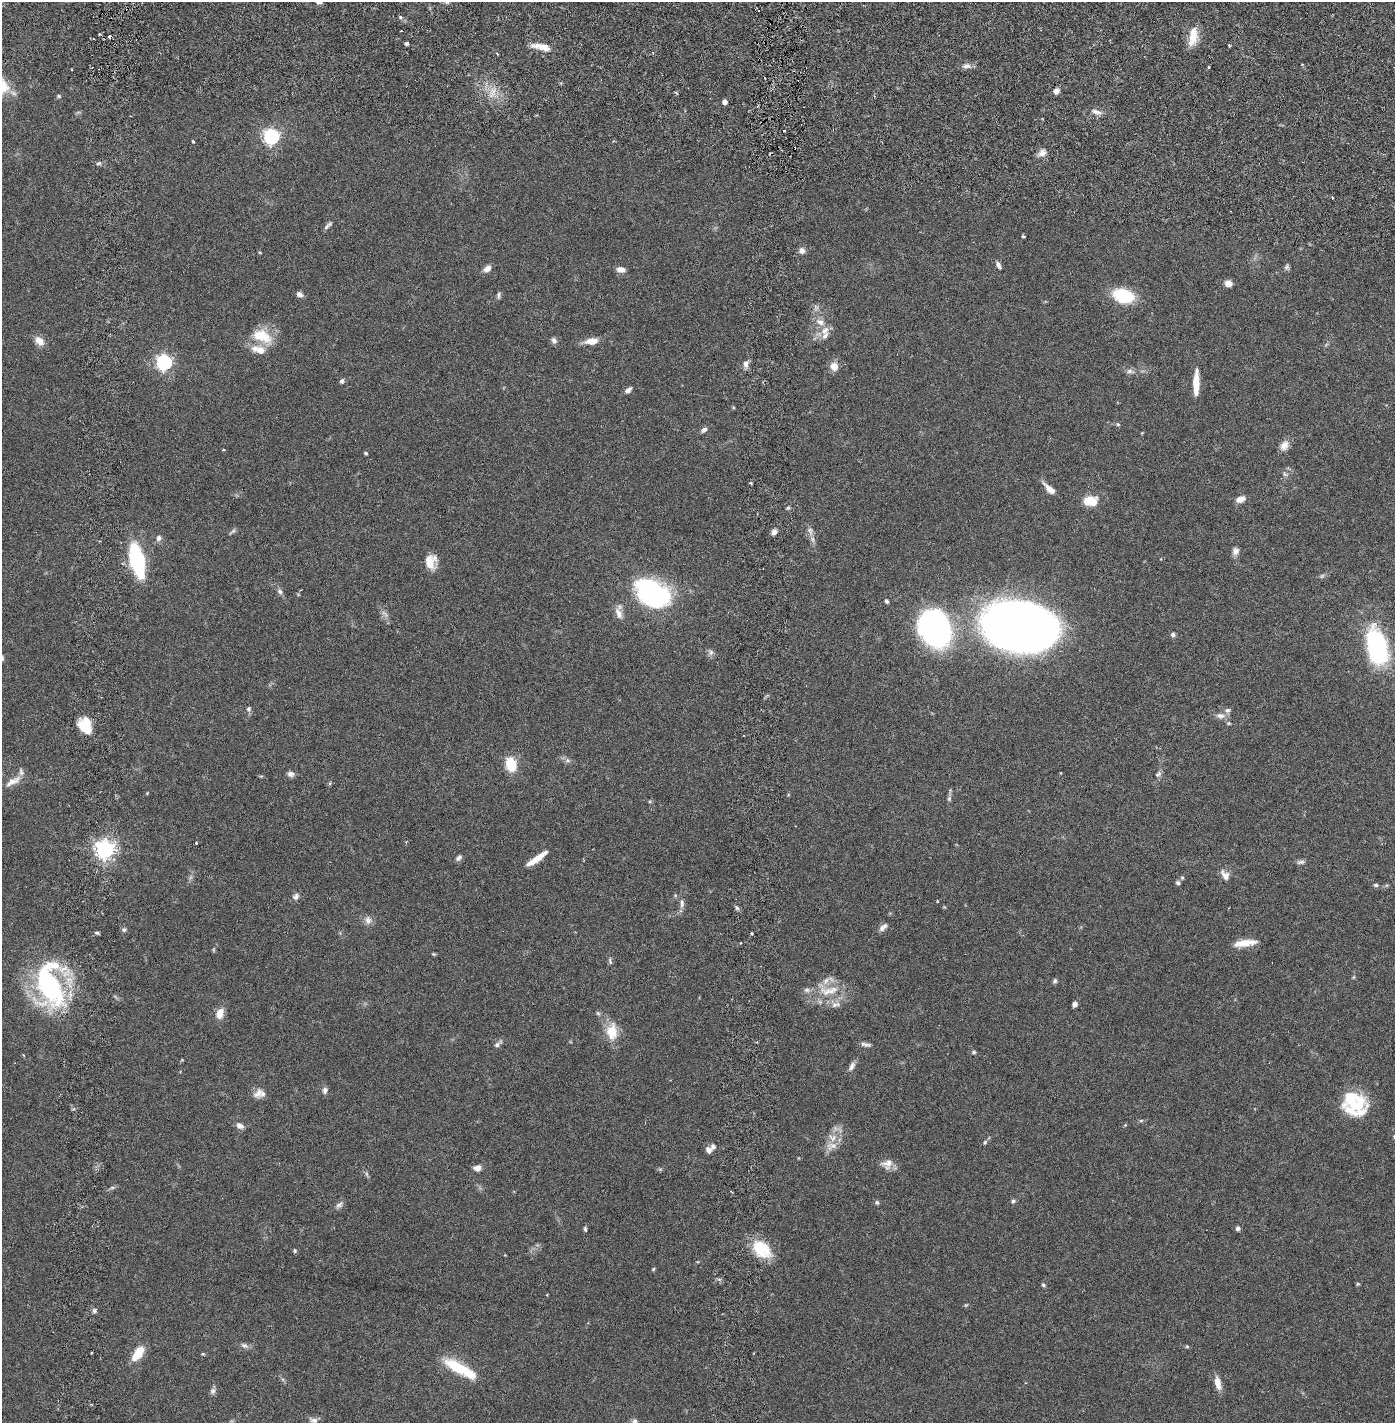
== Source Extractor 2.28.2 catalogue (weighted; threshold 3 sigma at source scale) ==
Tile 7 of 4 x 4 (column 3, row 2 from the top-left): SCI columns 2890-4282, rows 2931-4351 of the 5890 x 5857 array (HDU 1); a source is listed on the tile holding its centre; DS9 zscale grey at full resolution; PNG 1397 x 1425 px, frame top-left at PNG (2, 2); no overlay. Shown black and unused: <1% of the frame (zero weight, under 2 of 6 exposures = <1% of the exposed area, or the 3 px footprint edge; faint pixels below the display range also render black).
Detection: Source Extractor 2.28.2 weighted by HDU 2 'WHT'; one run over the whole footprint, this tile lists its part. Background 0.041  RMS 0.004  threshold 0.0163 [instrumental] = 3 sigma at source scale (4.09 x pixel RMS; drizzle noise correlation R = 1.36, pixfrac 0.8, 0.05/0.05 arcsec/px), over >= 5 px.
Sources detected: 180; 3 too faint to see at this stretch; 2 inside a brighter object's white glare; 9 cosmic-ray / hot-pixel residue — not listed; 12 inside a brighter listed object's ellipse — not listed separately; the other 154 listed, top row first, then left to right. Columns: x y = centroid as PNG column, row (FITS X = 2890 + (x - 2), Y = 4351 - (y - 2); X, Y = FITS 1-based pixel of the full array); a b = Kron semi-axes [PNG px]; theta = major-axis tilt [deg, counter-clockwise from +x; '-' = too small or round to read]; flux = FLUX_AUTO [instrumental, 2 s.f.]
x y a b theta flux
447 2 6 5 - 0.44
400 17 6 5 - 0.44
1193 36 23 9 81 4.5
407 43 4 4 - 0.5
1229 45 4 3 - 0.26
541 47 25 7 -11 3
497 54 4 3 - 0.23
966 66 12 6 3 1.2
1209 67 3 3 - 0.23
1056 91 6 6 - 1.1
492 92 18 6 66 2
59 96 6 4 -1 0.33
725 102 4 4 - 1.4
1096 112 14 6 -16 1.3
271 136 6 6 - 68
193 142 4 3 - 0.46
1042 153 11 8 39 1.5
98 163 6 4 21 0.47
1332 198 3 3 - 0.42
328 225 13 5 44 0.71
1023 236 3 3 - 0.37
802 251 8 8 - 1
260 252 4 3 - 0.23
998 265 11 6 -57 0.79
1287 267 8 5 83 0.56
487 269 9 7 34 1.4
621 269 10 6 -8 1.4
1228 283 7 6 - 1.9
299 294 8 6 -24 0.92
499 295 10 5 84 0.55
1123 296 16 10 -14 16
816 308 10 6 81 0.85
825 331 14 10 36 2.2
262 336 29 16 -24 6.7
554 340 9 6 -56 0.79
39 341 13 9 -40 2.2
591 341 14 7 7 3.1
164 362 6 6 - 71
746 364 9 7 74 1.2
834 366 9 8 - 2.3
1130 371 11 7 -1 0.99
342 381 6 5 - 0.54
1196 383 25 6 89 4.7
628 390 9 5 41 0.9
1118 424 6 4 -22 0.35
704 430 8 6 34 0.82
1142 433 4 3 - 0.18
1284 445 14 10 57 1.8
366 453 4 3 - 0.31
1285 474 8 5 -60 0.59
751 483 4 3 - 0.26
1049 489 15 6 -43 2.2
1240 499 10 6 18 1.8
1091 501 14 9 0 5.8
232 532 12 3 40 0.47
774 532 6 5 - 1.3
159 538 8 7 - 0.88
812 539 9 6 -62 0.82
1235 551 9 8 - 1.2
137 560 19 8 -77 50
431 562 17 13 -87 3.4
1322 576 7 5 45 0.45
280 591 8 6 -48 0.74
653 593 35 24 -29 43
887 601 5 4 - 0.51
618 613 16 8 -69 1.9
1019 628 56 37 -13 300
936 629 36 28 -70 62
1173 635 6 5 - 0.58
1377 647 28 15 -75 45
711 652 9 8 - 0.79
2 658 7 6 - 0.55
249 709 8 6 75 0.62
1220 716 13 8 -9 1.4
1229 723 6 4 -20 0.33
86 729 19 9 -33 4
567 760 8 6 -3 0.71
511 764 13 10 -74 6.7
1061 773 4 2 - 0.13
290 774 8 7 - 1
1158 774 9 6 39 0.75
13 781 25 9 29 2.7
330 783 6 3 71 0.3
147 793 4 3 - 0.19
949 799 8 6 76 0.55
650 801 6 3 18 0.27
196 843 3 3 - 0.24
105 849 7 6 - 130
459 858 9 6 41 0.7
537 859 24 6 35 3.6
1301 862 12 5 2 0.69
1225 875 15 8 -53 1.7
1182 878 6 5 - 0.35
1178 883 5 5 - 0.56
1376 885 6 5 - 0.44
675 895 6 4 -46 0.3
296 896 10 8 47 0.91
937 901 3 3 - 0.2
682 904 13 5 88 1
737 908 7 5 -46 0.53
368 920 10 9 - 1.4
883 927 13 6 43 1
124 929 7 6 - 0.5
97 933 6 4 -16 0.42
751 933 3 3 - 0.28
1245 943 26 7 7 3.5
214 950 7 3 82 0.3
433 954 5 4 - 0.27
610 961 11 5 -77 0.55
1353 977 5 4 - 0.27
1055 981 7 5 70 0.5
49 986 51 28 -79 42
828 990 39 18 -10 7.5
1075 1004 5 4 - 1.1
220 1013 13 9 72 2.4
598 1013 6 5 - 0.39
612 1032 23 14 -88 4.9
497 1044 12 5 40 0.82
866 1044 13 5 -9 0.85
974 1052 5 5 - 0.4
852 1066 13 6 62 1.1
325 1090 9 6 72 0.85
258 1093 15 10 55 1.9
1351 1096 26 11 -7 6.7
1349 1110 26 10 -30 3.7
1141 1121 6 4 2 0.34
1125 1125 5 3 - 0.21
240 1126 9 6 -29 1.2
832 1138 15 11 -21 2.5
985 1142 6 4 62 0.33
709 1150 7 6 - 1.2
887 1164 16 13 17 2.1
477 1168 8 6 7 1.6
112 1187 6 4 1 0.38
1013 1201 7 5 37 0.51
877 1202 6 6 - 0.46
339 1205 12 6 41 0.86
1238 1228 5 4 - 0.72
585 1229 5 3 - 0.57
761 1249 24 15 -44 8.6
295 1251 6 5 - 0.36
653 1269 5 4 - 0.29
1358 1284 5 4 - 0.27
1043 1285 6 4 -45 0.4
966 1305 6 4 43 0.27
94 1311 7 6 - 0.57
244 1345 11 6 -23 0.91
1187 1346 5 4 - 0.28
138 1353 17 9 55 4.9
459 1369 39 11 -26 10
1218 1383 16 7 -78 2.3
213 1391 8 7 - 0.81
314 1420 13 7 -19 1.1
635 1421 6 6 - 0.73
Isophote crosses this tile's border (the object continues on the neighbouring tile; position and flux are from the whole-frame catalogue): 3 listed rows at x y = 447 2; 2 658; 635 1421